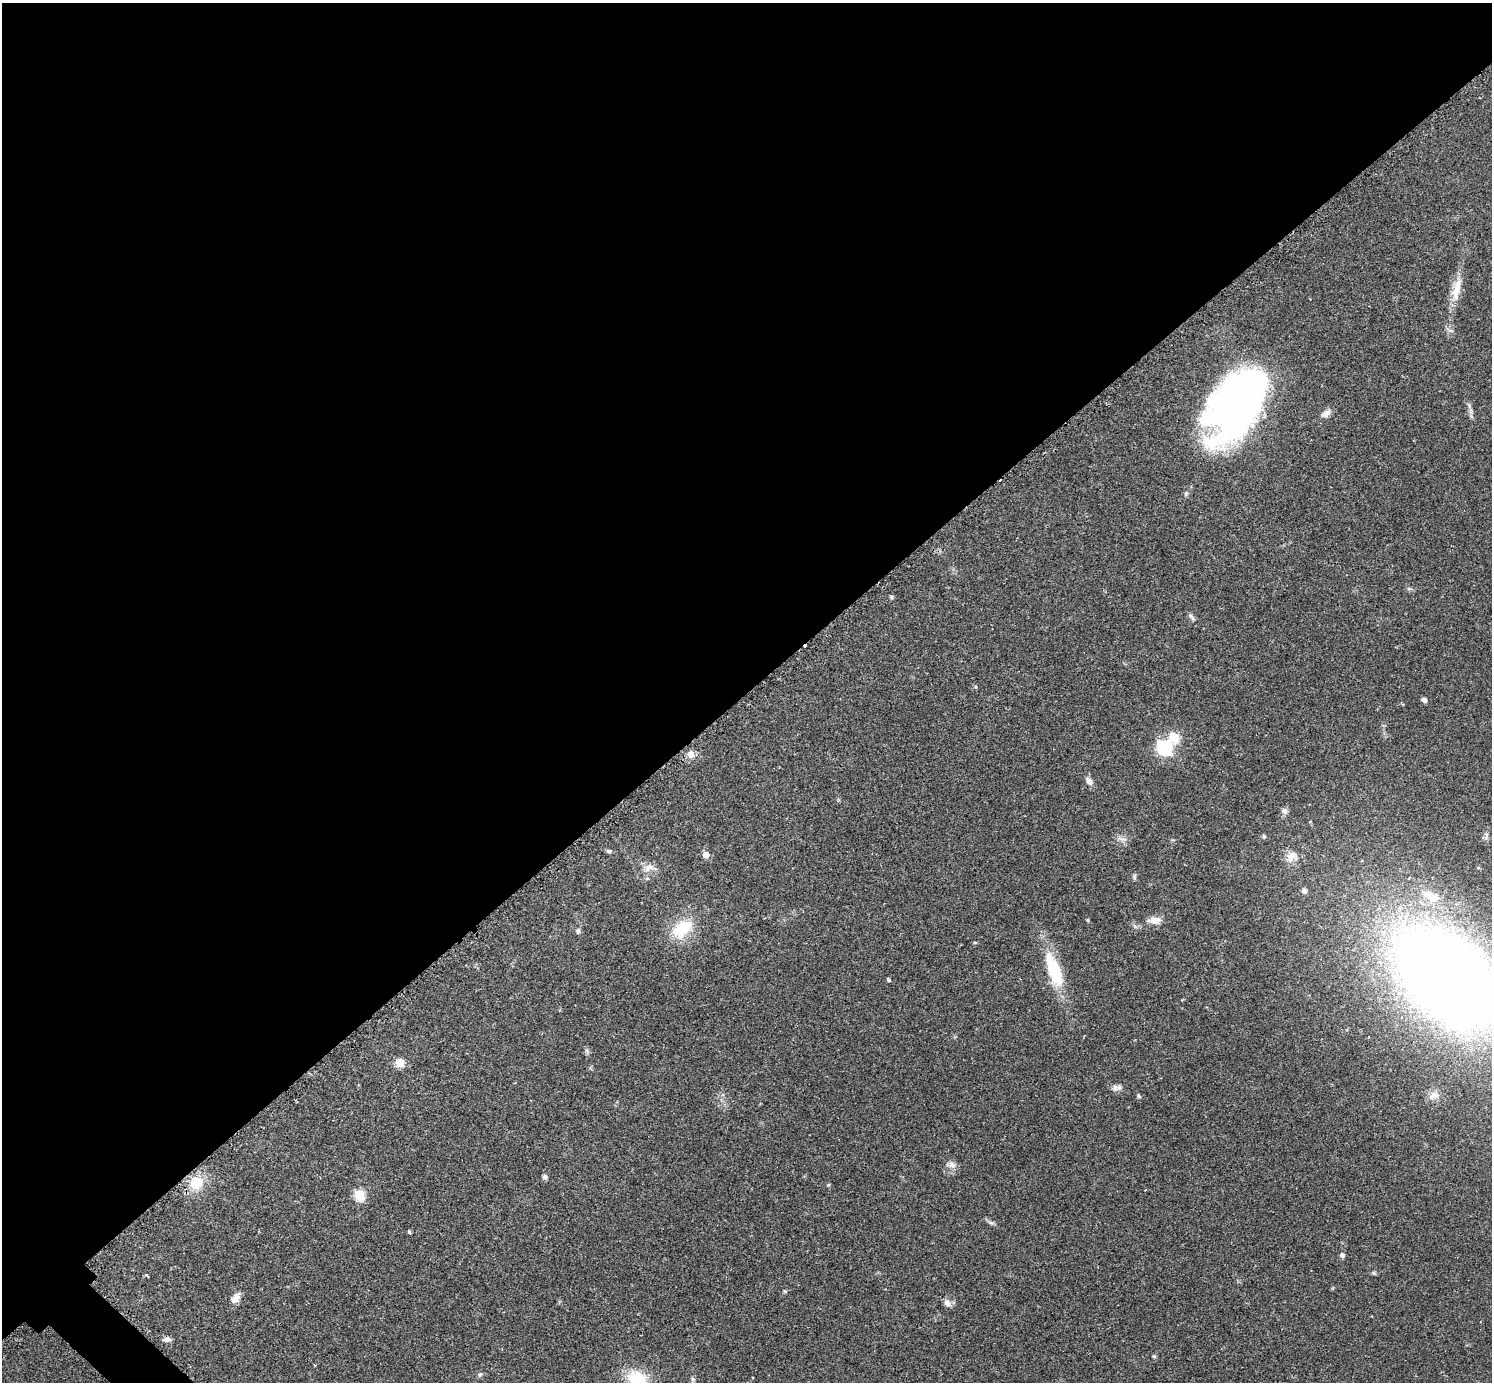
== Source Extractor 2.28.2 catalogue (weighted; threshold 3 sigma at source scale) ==
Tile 2 of 4 x 4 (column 2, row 1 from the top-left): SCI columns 1519-3008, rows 4326-5705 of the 6040 x 6040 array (HDU 1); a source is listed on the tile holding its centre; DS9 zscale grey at full resolution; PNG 1494 x 1384 px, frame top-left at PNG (2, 3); no overlay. Shown black and unused: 51% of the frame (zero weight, under 2 of 3 exposures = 2% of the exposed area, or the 3 px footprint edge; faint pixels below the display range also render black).
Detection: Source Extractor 2.28.2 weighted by HDU 2 'WHT'; one run over the whole footprint, this tile lists its part. Background 0.0818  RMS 0.0056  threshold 0.025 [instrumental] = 3 sigma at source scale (4.5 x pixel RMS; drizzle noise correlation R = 1.50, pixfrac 1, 0.05/0.05 arcsec/px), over >= 5 px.
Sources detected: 55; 1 inside a brighter object's white glare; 2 cosmic-ray / hot-pixel residue — not listed; the other 52 listed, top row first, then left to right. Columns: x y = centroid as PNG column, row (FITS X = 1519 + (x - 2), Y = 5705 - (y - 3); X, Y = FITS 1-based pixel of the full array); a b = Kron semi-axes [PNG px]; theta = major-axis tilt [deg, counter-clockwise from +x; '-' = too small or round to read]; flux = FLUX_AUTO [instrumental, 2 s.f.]
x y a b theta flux
1456 289 37 10 77 10
1238 404 65 43 51 290
1469 405 10 4 -64 1.4
1326 413 15 8 35 3.1
1186 493 7 5 78 0.91
892 597 6 4 90 0.75
1193 618 9 5 -60 1.3
1424 700 6 5 - 1.9
1174 737 7 7 - 20
1165 748 8 7 - 77
691 754 9 7 -44 3.7
1089 781 12 7 -46 2.6
1284 811 9 8 - 1.9
1264 836 6 4 -86 0.83
1122 839 15 3 -7 1.5
609 851 7 5 -15 1.1
706 855 6 6 - 4.6
1292 856 16 14 62 5.6
649 867 15 10 24 4.7
1134 877 8 4 -82 0.92
1304 891 7 6 - 1.5
1430 896 22 10 -30 8.9
1088 920 5 3 - 0.55
1155 920 17 8 3 4.8
682 929 30 18 41 20
578 931 8 6 -84 1.4
975 943 5 3 - 0.51
1054 970 47 15 -70 27
1447 978 84 51 -45 1000
888 980 4 3 - 0.85
587 1050 7 5 -90 1.1
400 1063 6 6 - 14
1115 1088 10 7 74 2.1
1433 1095 15 9 15 3.3
1138 1096 6 4 -51 0.93
952 1165 12 9 -39 3.1
544 1177 6 5 - 1.5
196 1183 17 14 33 13
828 1185 6 3 19 0.52
359 1195 6 6 - 25
991 1223 8 5 -30 1.3
409 1232 4 3 - 0.8
1342 1255 6 6 - 1.4
1374 1273 7 4 -18 0.85
147 1276 7 2 -46 0.54
785 1291 5 5 - 0.69
235 1298 14 9 54 4.1
948 1303 12 8 -54 2.7
167 1339 11 6 -3 2
1154 1356 6 4 -42 0.7
480 1374 6 5 - 0.99
637 1378 23 17 -23 21
Isophote crosses this tile's border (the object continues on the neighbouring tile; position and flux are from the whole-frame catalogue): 2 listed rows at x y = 1447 978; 637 1378